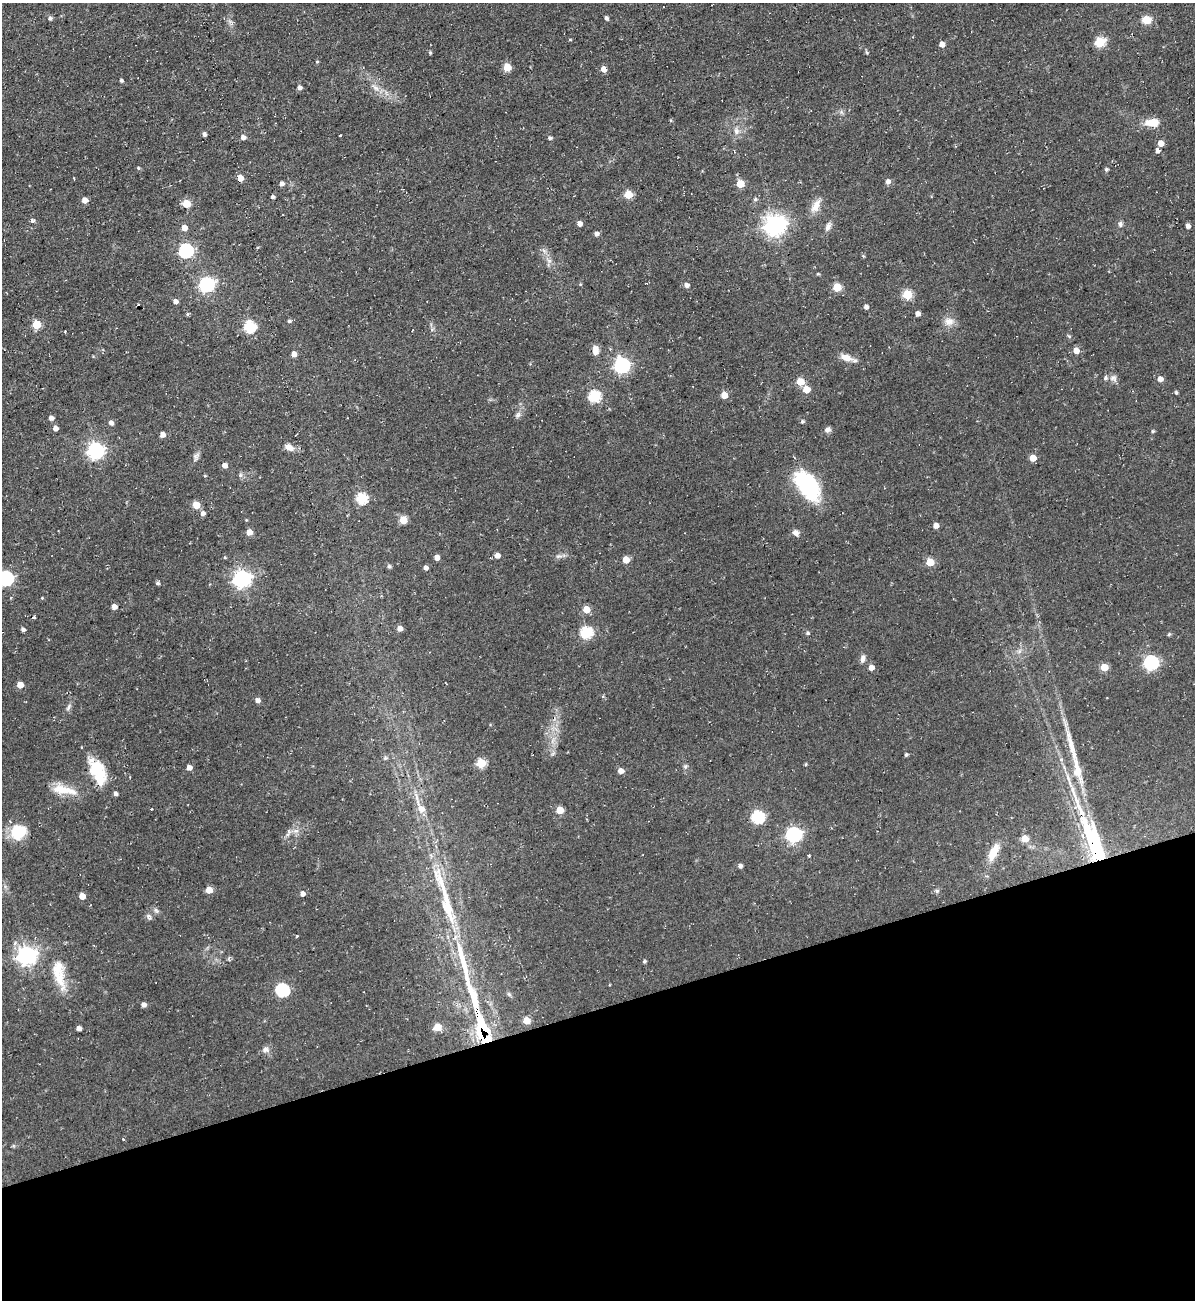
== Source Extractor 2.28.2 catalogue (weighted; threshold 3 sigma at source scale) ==
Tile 14 of 4 x 4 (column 2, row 4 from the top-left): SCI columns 1454-2646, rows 36-1333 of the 5180 x 5227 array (HDU 1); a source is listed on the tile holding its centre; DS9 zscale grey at full resolution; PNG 1197 x 1302 px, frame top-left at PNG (2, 3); no overlay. Shown black and unused: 22% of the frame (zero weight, under 2 of 3 exposures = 2% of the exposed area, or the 3 px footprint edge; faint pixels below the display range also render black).
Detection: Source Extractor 2.28.2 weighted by HDU 2 'WHT'; one run over the whole footprint, this tile lists its part. Background 0.0433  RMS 0.0078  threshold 0.0349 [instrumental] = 3 sigma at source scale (4.5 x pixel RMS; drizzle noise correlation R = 1.50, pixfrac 1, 0.05/0.05 arcsec/px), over >= 5 px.
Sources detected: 177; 1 inside a brighter object's white glare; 3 long thin detections or spike segments (spike, bleed or trail) — not listed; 6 inside a brighter listed object's ellipse — not listed separately; the other 167 listed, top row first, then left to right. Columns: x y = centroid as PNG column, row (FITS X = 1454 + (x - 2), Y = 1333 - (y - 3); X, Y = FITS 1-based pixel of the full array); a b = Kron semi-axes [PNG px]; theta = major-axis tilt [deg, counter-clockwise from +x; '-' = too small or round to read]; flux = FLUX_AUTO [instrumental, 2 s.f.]
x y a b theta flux
50 18 5 5 - 1.9
606 18 5 4 - 1.9
1146 20 9 7 -3 11
570 39 5 3 - 0.66
1100 42 6 5 - 40
942 44 4 4 - 6.5
866 52 6 3 -70 0.97
430 53 4 3 - 1.1
317 62 4 4 - 0.82
507 67 5 5 - 20
603 69 5 4 - 7.2
121 80 4 3 - 1.7
299 88 5 4 - 3.1
375 88 14 6 -42 4.8
671 120 5 3 - 0.86
1152 122 16 8 0 14
736 131 11 7 -77 4.2
204 134 4 4 - 2.5
340 135 3 2 - 0.8
243 137 6 6 - 2.7
550 138 5 4 - 1.7
1161 143 5 4 - 8.2
1157 151 4 4 - 3.7
138 168 4 4 - 1.1
1106 169 5 4 - 1.6
240 178 4 4 - 9.5
888 182 5 5 - 3.5
282 183 5 5 - 2.2
740 184 5 5 - 22
628 194 5 5 - 26
272 197 3 3 - 1.9
755 199 6 5 - 1.4
85 200 5 4 - 7.2
186 204 5 5 - 20
816 206 21 9 63 7.9
32 221 5 5 - 1.9
579 224 4 4 - 4.8
1120 224 8 6 89 2.1
775 225 8 7 - 540
1188 226 4 4 - 3.3
828 227 12 7 68 3.6
184 228 6 5 - 5.3
596 234 5 5 - 2.7
186 251 6 6 - 140
544 251 7 4 -55 2.2
549 261 10 6 -38 3.4
818 274 4 3 - 0.88
647 283 3 2 - 1.2
207 284 7 6 - 150
686 285 5 5 - 3.3
837 287 5 5 - 26
907 294 5 5 - 35
175 301 5 5 - 3.2
866 307 4 4 - 2.9
917 313 4 4 - 4.7
188 314 5 4 - 1.1
289 321 6 5 - 1.3
949 322 13 11 0 6.6
36 324 5 5 - 30
249 327 6 6 - 72
432 329 6 4 1 1.2
1069 336 6 4 -44 1.1
595 350 11 6 -87 6.5
1076 350 5 5 - 7.6
294 354 5 5 - 4.9
846 357 17 8 -18 7
622 365 7 6 - 200
1113 378 10 9 - 3.2
1160 379 5 5 - 5.2
800 381 5 5 - 19
806 389 5 5 - 13
1176 392 4 4 - 1.3
724 395 5 5 - 12
594 396 6 6 - 80
518 415 9 6 49 2.4
51 418 5 4 - 3.5
802 421 5 5 - 1.4
111 423 5 5 - 3
55 428 4 4 - 4.6
827 430 8 6 26 2.7
1152 431 5 4 - 1
162 435 5 4 - 5.1
289 447 12 8 -28 5.6
96 451 7 7 - 230
196 457 11 7 67 3
1033 458 5 5 - 11
225 465 7 6 - 3.3
240 475 6 6 - 1.8
205 476 5 3 - 0.69
808 485 30 17 -58 82
362 498 6 5 - 61
196 505 5 5 - 17
203 513 5 5 - 3
403 520 5 5 - 17
936 526 5 4 - 5.3
249 532 5 5 - 7.6
795 532 8 7 - 3.7
497 555 5 5 - 4.7
559 556 12 3 5 2.1
436 558 4 4 - 5.1
626 560 5 5 - 12
930 562 5 5 - 21
389 566 5 4 - 1.7
426 568 5 4 - 3
6 578 7 6 - 160
242 579 7 7 - 310
158 583 4 4 - 1.6
42 598 4 3 - 0.7
114 607 4 4 - 5.2
586 609 5 5 - 14
400 628 5 5 - 4.9
23 629 4 4 - 2.2
586 632 6 6 - 78
807 633 6 5 - 1.4
1169 634 5 4 - 0.99
1019 651 7 4 71 1.8
863 658 9 5 72 3.5
1151 662 6 6 - 140
1104 667 5 5 - 18
871 668 5 5 - 5.7
20 685 5 5 - 10
603 696 5 4 - 0.8
257 700 6 5 - 3.2
69 707 11 5 55 2.4
553 741 10 3 69 2.5
906 755 4 3 - 1.5
385 758 6 5 - 1.4
481 763 5 5 - 35
806 764 4 4 - 0.9
685 766 6 5 - 1.5
189 767 4 4 - 4.8
96 768 20 16 -56 27
1077 769 37 11 -82 21
621 771 5 5 - 5.5
61 789 27 13 -19 15
115 794 4 4 - 2.3
417 798 17 4 -77 4.3
151 809 3 2 - 0.56
421 809 11 8 -40 6.6
560 810 5 5 - 16
758 817 6 6 - 97
296 831 9 4 0 2.9
18 832 15 13 24 29
794 834 7 6 - 180
1025 839 5 5 - 11
1094 844 61 17 -69 100
993 852 23 9 65 12
740 866 4 4 - 2.6
209 890 5 5 - 11
937 891 6 5 - 1.7
302 894 5 4 - 3.6
82 896 5 4 - 9.8
156 910 9 6 -39 2.2
148 917 11 6 -53 2.2
297 936 4 3 - 0.69
15 943 6 6 - 2
27 955 7 7 - 380
644 961 4 4 - 1.4
59 978 35 14 -73 19
282 990 6 6 - 100
509 994 7 4 -45 1.2
143 1005 4 4 - 3.7
526 1020 5 5 - 15
480 1025 39 14 -75 48
437 1027 5 5 - 15
79 1028 4 4 - 4.1
265 1049 9 8 - 3.7
Overlapping masked pixels (flux is a lower limit): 2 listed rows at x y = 1094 844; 480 1025
Isophote crosses this tile's border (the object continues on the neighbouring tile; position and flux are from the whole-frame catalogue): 1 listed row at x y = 6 578